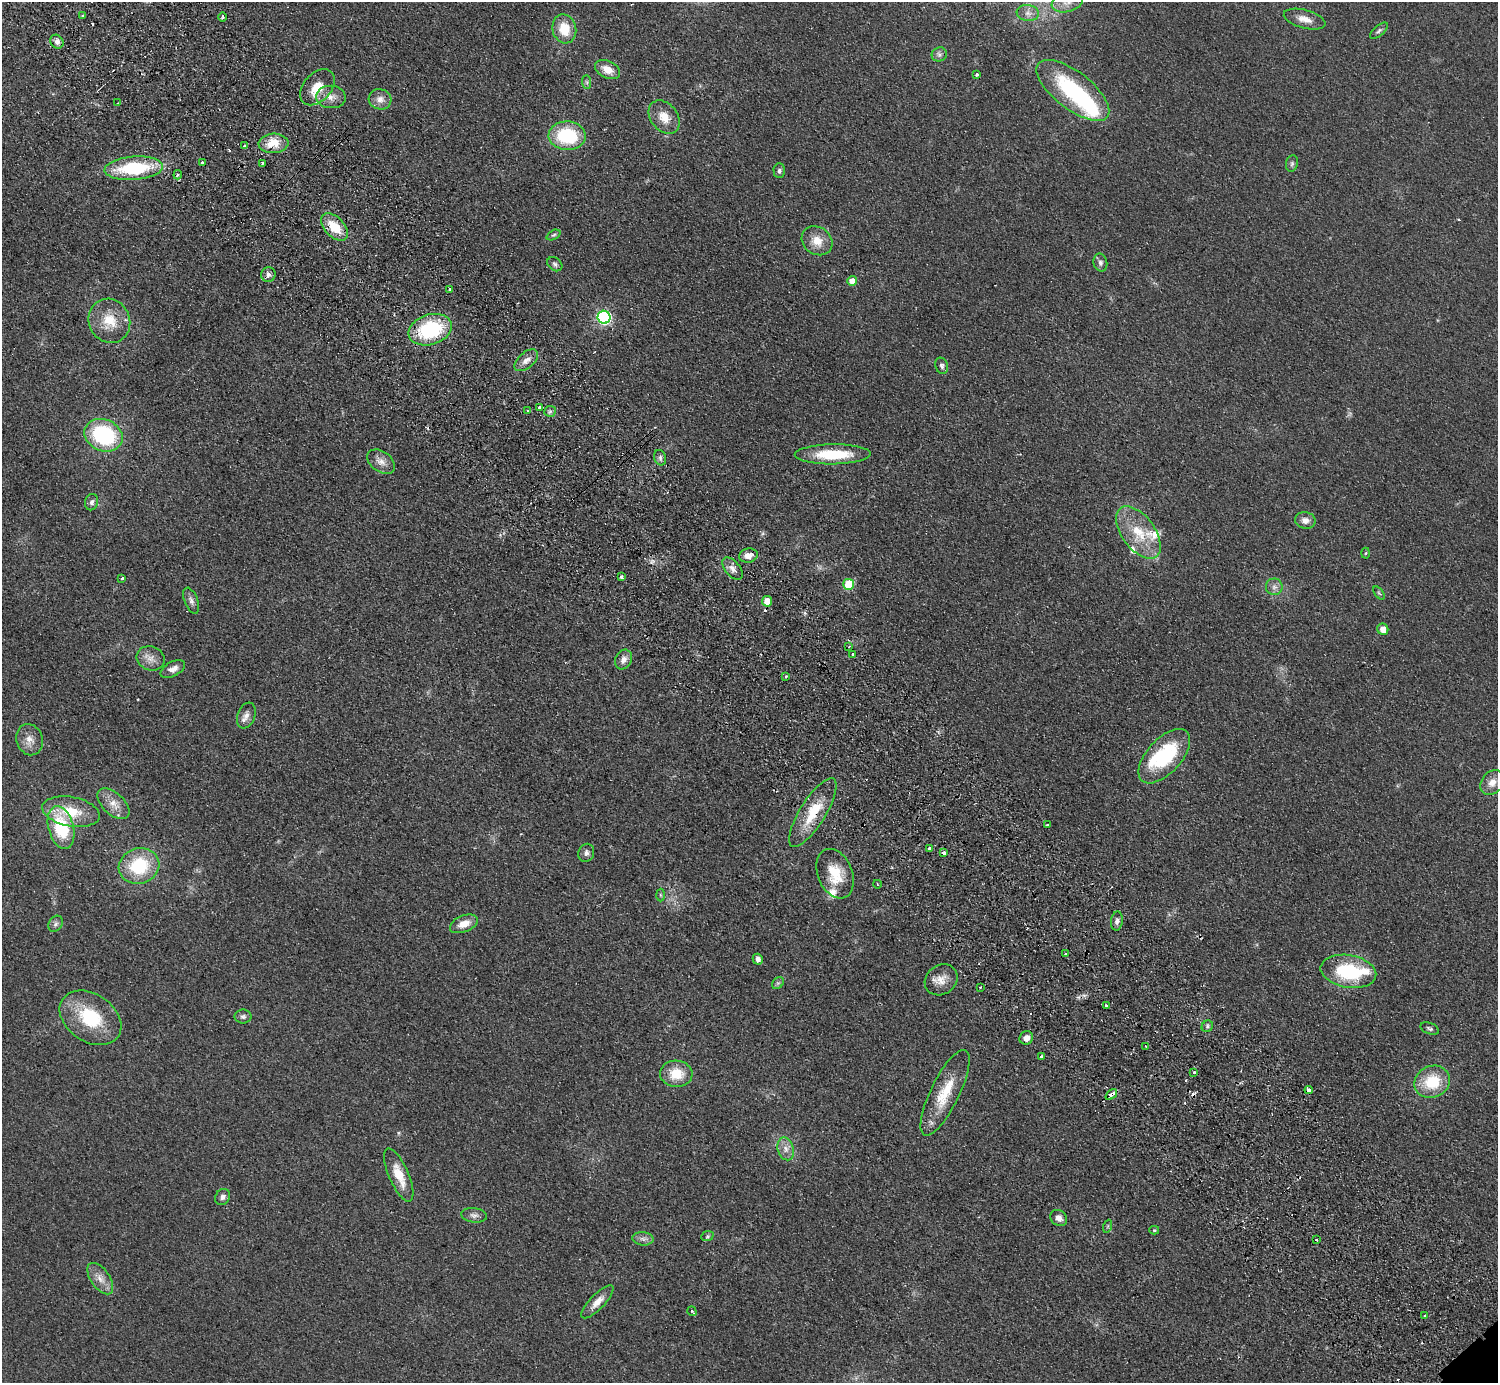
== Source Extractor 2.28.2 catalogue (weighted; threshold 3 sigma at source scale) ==
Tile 11 of 4 x 4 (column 3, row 3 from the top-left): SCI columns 3037-4532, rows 1582-2962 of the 6072 x 6066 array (HDU 1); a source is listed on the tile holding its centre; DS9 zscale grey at full resolution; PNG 1500 x 1385 px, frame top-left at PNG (2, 2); each listed source drawn as its Kron ellipse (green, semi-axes under 4 px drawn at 4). Shown black and unused: <1% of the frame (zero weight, under 2 of 3 exposures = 3% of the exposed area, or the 3 px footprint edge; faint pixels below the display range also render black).
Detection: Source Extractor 2.28.2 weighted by HDU 2 'WHT'; one run over the whole footprint, this tile lists its part. Background 0.0639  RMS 0.0091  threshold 0.0409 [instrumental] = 3 sigma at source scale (4.5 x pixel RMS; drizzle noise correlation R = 1.50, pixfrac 1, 0.05/0.05 arcsec/px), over >= 5 px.
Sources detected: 136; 1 too faint to see at this stretch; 1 inside a brighter object's white glare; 9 cosmic-ray / hot-pixel residue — neither listed nor drawn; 5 inside a brighter listed object's ellipse — not listed separately; the other 120 listed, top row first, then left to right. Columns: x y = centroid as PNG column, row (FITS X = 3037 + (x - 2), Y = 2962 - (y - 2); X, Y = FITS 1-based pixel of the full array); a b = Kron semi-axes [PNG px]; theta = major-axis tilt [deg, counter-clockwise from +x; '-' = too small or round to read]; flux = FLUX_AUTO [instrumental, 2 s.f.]
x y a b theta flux
1067 2 16 9 13 9.7
1028 13 11 8 -8 5
82 16 3 2 - 1.2
223 17 5 3 - 1.1
1305 19 21 9 -15 10
564 29 14 12 -75 21
1379 31 11 5 41 2.2
57 42 7 6 - 4
939 54 8 7 - 2.9
607 69 13 8 -27 11
977 75 3 3 - 4.7
587 82 7 4 -88 1.7
317 87 21 14 48 20
1073 90 44 18 -38 95
331 97 15 11 -3 9.1
380 99 11 10 - 6.9
117 103 2 2 - 0.66
664 117 18 13 -51 14
567 136 18 14 -3 57
273 143 15 10 3 19
245 146 3 3 - 2.9
202 162 3 3 - 5.2
262 163 3 3 - 1.5
1292 163 8 6 75 2.2
134 168 29 12 4 66
779 171 7 5 -88 2.3
178 175 5 4 - 1.3
334 227 16 9 -46 24
553 235 7 4 26 1.6
817 241 16 13 -35 14
1100 263 9 7 -77 3.2
555 264 8 6 -39 2.6
268 275 7 7 - 3.4
852 281 5 5 - 8.6
449 289 3 3 - 3.9
604 317 6 6 - 160
109 321 22 20 -62 25
430 330 22 15 18 69
526 360 14 8 41 6.5
942 366 8 6 -72 2.6
540 408 3 3 - 9.5
527 411 3 3 - 0.95
550 411 6 5 - 1.9
103 435 20 15 -23 85
833 454 38 10 1 39
660 458 8 5 -72 2.5
381 462 15 10 -35 7.4
92 502 8 6 76 2.9
1305 520 10 8 -9 6.1
1138 532 30 16 -53 31
1366 553 5 3 - 0.89
748 555 9 7 11 7.2
732 569 13 7 -51 5.5
621 577 3 3 - 4.3
122 578 4 3 - 4.5
849 584 5 5 - 37
1274 587 8 8 - 4
1379 593 7 4 -52 1.3
191 601 14 6 -68 3.9
767 601 5 5 - 15
1383 629 6 5 - 7.7
849 647 3 3 - 0.87
853 654 3 3 - 3.7
150 658 14 12 -21 7.9
623 659 10 8 64 5.3
173 669 13 7 28 5.7
785 676 3 3 - 2.2
246 715 13 9 70 5.7
29 740 16 13 -70 9.2
1164 756 33 17 48 65
1492 782 13 10 49 8.7
113 804 19 11 -42 10
71 812 29 14 -10 28
813 813 39 13 58 32
1047 825 3 2 - 0.79
61 827 22 12 -75 53
930 848 4 3 - 5
586 853 9 7 67 3.5
943 853 4 3 - 4.1
139 866 20 17 18 51
835 874 26 17 -67 27
877 884 4 3 - 0.78
660 895 6 4 -88 1.4
1117 921 9 6 85 3.3
56 924 8 6 53 2.9
464 924 14 8 22 11
1066 954 3 3 - 2.1
758 959 5 5 - 4.7
1348 971 28 16 -9 64
941 980 17 14 37 11
778 983 7 5 43 1.7
980 987 2 2 - 1
1106 1006 3 3 - 1.9
243 1017 8 7 - 2.4
90 1018 33 24 -34 53
1207 1026 6 5 - 1.9
1430 1028 9 5 -21 2.2
1026 1038 7 6 - 5.3
1146 1046 3 3 - 0.78
1041 1057 3 3 - 3.6
1194 1072 3 3 - 1.8
676 1074 16 13 -3 21
1432 1082 18 15 25 33
1309 1090 4 3 - 6.9
945 1093 47 14 64 33
1111 1094 7 4 39 7.7
786 1149 12 8 -72 6.1
399 1175 28 10 -67 20
223 1197 8 7 - 3.6
474 1215 13 7 -7 4
1059 1218 9 7 -41 5.3
1108 1226 6 4 71 1.2
1154 1230 5 4 - 1.2
707 1236 6 5 - 1.4
643 1239 10 6 -5 3.7
1317 1240 3 3 - 1.7
100 1279 18 9 -55 8.9
597 1302 22 7 46 8.9
692 1311 5 3 - 1.1
1425 1316 3 3 - 1.1
Overlapping masked pixels (flux is a lower limit): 4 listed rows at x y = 334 227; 813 813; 1309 1090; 1111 1094
Isophote crosses this tile's border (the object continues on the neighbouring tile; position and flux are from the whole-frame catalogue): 1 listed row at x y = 1067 2